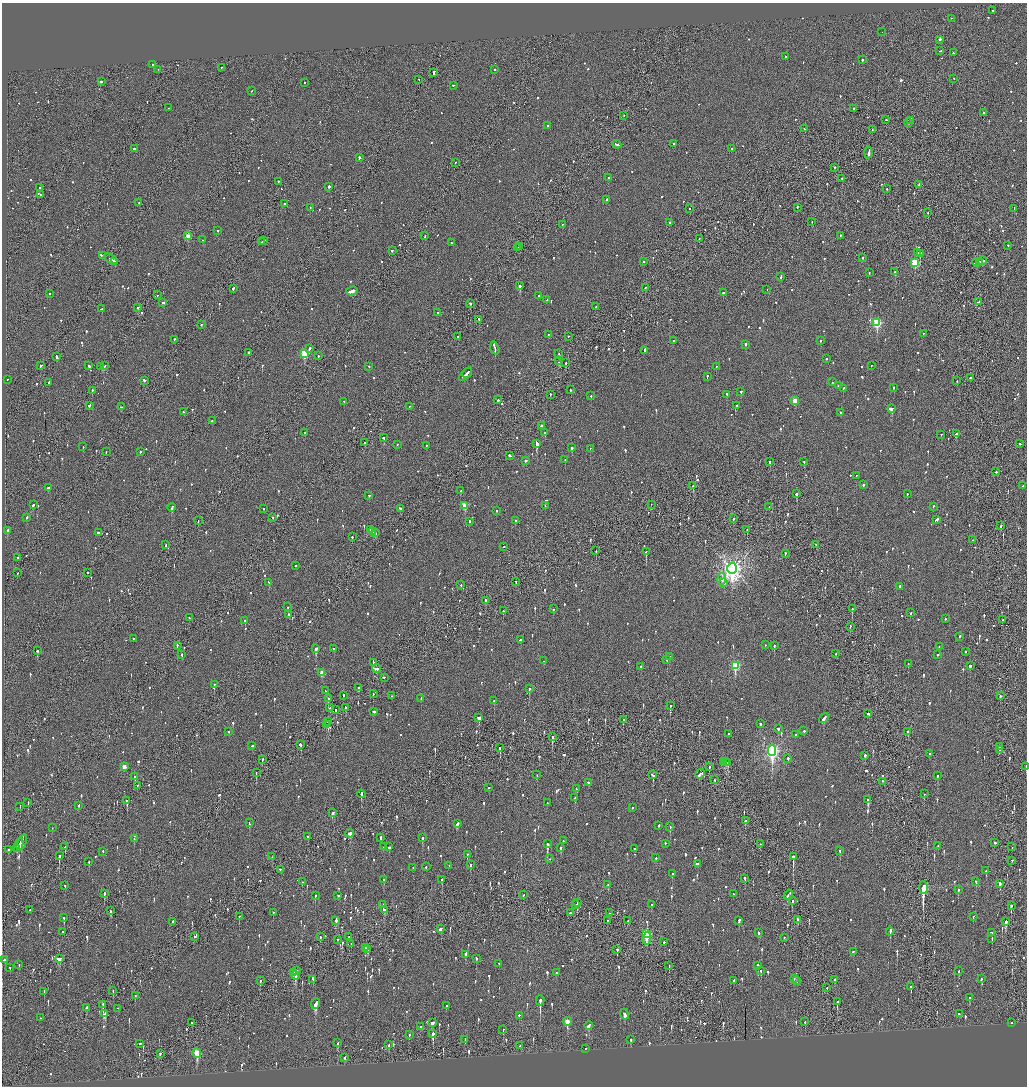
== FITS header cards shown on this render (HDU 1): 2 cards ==
NAXIS1  =                 2050
NAXIS2  =                 2168

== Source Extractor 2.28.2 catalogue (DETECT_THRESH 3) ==
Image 2050 x 2168 px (HDU 1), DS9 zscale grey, zoomed out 1/2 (1 PNG px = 2 x 2 image px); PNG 1029 x 1088 px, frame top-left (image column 2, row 2168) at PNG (2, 3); each listed source drawn as its Kron ellipse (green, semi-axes under 4 px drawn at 4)
Background -0.099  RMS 0.077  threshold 0.23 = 3 sigma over >= 5 px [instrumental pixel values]
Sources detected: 1370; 50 cannot appear on this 1/2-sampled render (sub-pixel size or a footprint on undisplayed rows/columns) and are neither listed nor drawn; of the other 1320, the 500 brightest by FLUX_AUTO listed and drawn (820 fainter detections omitted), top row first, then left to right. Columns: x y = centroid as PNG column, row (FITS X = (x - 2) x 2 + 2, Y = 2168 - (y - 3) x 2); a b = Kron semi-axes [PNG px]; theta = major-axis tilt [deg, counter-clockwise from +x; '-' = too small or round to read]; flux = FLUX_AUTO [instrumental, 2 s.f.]
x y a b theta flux
993 11 2 2 - 62
951 19 2 2 - 60
882 32 2 1 - 66
940 40 2 2 - 59
940 51 3 1 - 87
953 53 2 1 - 57
786 57 3 2 - 120
862 60 2 2 - 200
153 65 2 2 - 65
221 68 2 2 - 84
158 70 2 1 - 69
495 70 2 2 - 87
434 73 4 1 - 210
954 79 2 1 - 59
419 80 2 1 - 58
101 82 2 2 - 380
305 83 2 1 - 64
453 86 2 2 - 64
252 91 3 2 - 85
169 108 2 1 - 110
854 109 2 2 - 100
983 113 2 2 - 98
624 116 2 1 - 56
886 120 2 2 - 100
911 121 3 2 - 260
908 123 2 2 - 78
548 126 2 2 - 140
805 129 2 2 - 120
872 130 2 1 - 59
674 144 2 2 - 83
617 145 4 2 - 200
134 149 3 2 - 130
731 149 2 2 - 150
869 153 6 2 86 1700
359 158 2 2 - 140
455 163 2 1 - 88
834 168 2 2 - 63
609 178 2 1 - 180
842 179 2 2 - 91
278 182 2 2 - 80
919 185 2 2 - 120
328 187 2 2 - 1100
40 188 2 2 - 68
887 189 2 2 - 97
41 195 2 1 - 110
607 200 2 2 - 120
139 203 2 2 - 56
284 204 2 2 - 100
310 208 3 2 - 240
797 208 3 2 - 94
689 209 2 2 - 68
1014 209 3 2 - 84
928 213 2 2 - 82
812 222 2 1 - 73
670 223 2 2 - 130
562 225 2 2 - 55
218 231 2 2 - 420
188 236 2 2 - 190
425 236 3 1 - 140
840 236 2 2 - 110
699 239 2 1 - 62
203 240 2 2 - 66
264 241 2 2 - 150
262 242 2 1 - 93
451 243 2 2 - 73
1008 246 2 2 - 89
520 247 3 1 - 400
518 248 2 1 - 55
392 251 2 2 - 57
918 253 2 1 - 59
920 254 2 2 - 330
102 256 4 2 - 150
863 258 2 2 - 110
111 259 7 2 -31 400
983 261 4 1 - 140
115 262 4 1 - 150
643 262 2 2 - 93
980 262 2 1 - 90
915 263 3 3 - 840
977 263 5 2 - 270
895 272 2 2 - 320
869 273 2 1 - 93
781 277 3 2 - 83
520 286 2 2 - 900
645 288 2 1 - 79
233 289 3 2 - 180
767 290 2 1 - 86
352 291 6 2 16 570
723 293 2 2 - 110
49 294 2 2 - 56
157 295 2 2 - 62
539 296 2 1 - 98
547 300 3 2 - 150
979 302 4 2 - 100
163 303 3 2 - 150
470 304 2 2 - 160
596 307 2 2 - 69
138 308 3 2 - 99
102 309 2 2 - 460
438 313 2 2 - 71
479 320 2 2 - 120
877 323 3 3 - 1200
201 325 2 1 - 72
923 334 2 2 - 59
548 335 2 2 - 69
458 337 2 2 - 110
568 337 2 2 - 73
174 340 2 2 - 71
673 341 2 1 - 230
821 341 3 2 - 67
745 345 2 2 - 110
309 349 3 2 - 110
495 349 6 2 -73 150
644 351 3 2 - 140
249 353 3 1 - 91
304 354 3 3 - 920
559 354 2 2 - 57
318 356 2 2 - 61
57 357 4 2 - 200
827 359 2 2 - 91
558 362 2 2 - 56
565 363 2 2 - 98
41 366 3 2 - 110
89 366 2 2 - 140
104 366 2 2 - 70
871 366 2 2 - 77
101 367 2 1 - 77
369 367 2 2 - 91
716 367 2 1 - 310
467 373 5 2 - 200
466 375 8 2 44 260
707 377 2 2 - 85
970 378 2 2 - 59
7 380 2 1 - 75
144 381 2 2 - 140
957 381 2 1 - 57
832 382 2 2 - 60
49 383 3 2 - 110
838 386 2 2 - 81
894 388 2 2 - 71
843 389 2 2 - 98
571 390 2 2 - 65
92 391 2 2 - 210
741 392 2 2 - 150
550 395 2 2 - 80
727 395 2 2 - 77
591 396 2 2 - 74
498 400 2 2 - 88
795 401 3 3 - 310
344 402 2 2 - 57
89 406 3 2 - 120
736 406 2 2 - 100
121 407 3 1 - 140
409 407 2 2 - 80
891 409 3 2 - 540
183 412 2 2 - 230
840 413 2 2 - 84
212 421 2 2 - 56
541 426 2 2 - 500
305 433 2 2 - 81
545 433 2 2 - 140
956 434 3 2 - 240
941 435 2 2 - 67
384 438 2 2 - 120
365 443 2 2 - 70
537 444 3 2 - 1500
1019 444 3 2 - 170
397 445 2 2 - 81
426 446 2 2 - 55
83 447 2 2 - 110
572 448 2 2 - 260
590 449 2 2 - 140
106 452 2 1 - 61
140 452 3 2 - 130
510 456 3 2 - 120
565 460 2 2 - 130
525 461 2 2 - 210
770 462 2 1 - 350
804 462 2 2 - 81
996 472 2 2 - 120
856 476 2 2 - 79
863 485 2 2 - 100
693 486 2 2 - 190
1023 486 2 2 - 57
49 488 4 2 - 87
461 491 2 2 - 80
797 494 2 2 - 330
907 494 2 2 - 120
369 496 2 2 - 68
33 505 3 2 - 120
651 505 2 1 - 63
465 506 3 3 - 340
545 506 2 2 - 68
769 507 2 2 - 56
933 507 2 2 - 100
172 508 4 2 - 280
263 509 2 2 - 64
400 509 3 2 - 110
496 511 2 2 - 65
27 518 3 2 - 85
273 518 2 2 - 71
733 519 3 2 - 76
937 520 4 2 - 170
198 521 2 1 - 55
515 521 2 2 - 72
469 522 2 2 - 150
1001 526 2 2 - 160
370 530 2 2 - 110
747 530 2 1 - 73
8 531 3 2 - 120
373 531 4 2 - 230
98 533 2 2 - 210
375 533 2 2 - 93
352 537 2 2 - 79
972 540 2 1 - 150
166 545 2 2 - 190
816 545 2 2 - 290
504 547 2 2 - 120
596 551 2 1 - 91
646 552 2 2 - 300
785 554 3 2 - 81
18 558 2 2 - 120
295 566 2 2 - 180
732 569 5 4 - 9000
17 573 3 1 - 72
88 573 2 2 - 64
722 579 6 4 82 110
516 582 3 2 - 68
269 583 4 2 - 99
724 583 3 2 - 94
461 585 2 2 - 60
900 587 2 2 - 160
485 601 2 2 - 140
288 607 2 2 - 55
553 609 2 2 - 77
852 609 2 1 - 170
503 611 2 2 - 120
911 613 3 2 - 84
289 615 2 2 - 200
189 618 2 2 - 67
945 619 2 2 - 64
1003 620 2 1 - 57
245 621 2 2 - 200
850 627 2 2 - 66
959 637 3 2 - 85
133 639 2 2 - 63
520 640 3 2 - 98
765 645 2 2 - 67
177 646 2 2 - 86
774 646 2 2 - 110
939 647 2 1 - 180
316 649 3 2 - 470
334 649 2 2 - 61
38 651 3 2 - 99
965 652 2 2 - 97
836 654 2 2 - 60
182 655 2 2 - 69
937 655 2 2 - 57
670 657 2 2 - 94
667 660 2 2 - 79
544 661 2 2 - 88
373 663 3 2 - 320
908 664 2 2 - 69
735 666 4 3 - 1300
970 666 2 2 - 73
641 667 2 2 - 89
377 669 4 2 - 260
322 673 3 2 - 170
384 678 2 2 - 69
214 685 2 2 - 79
359 688 2 2 - 290
529 689 3 2 - 150
325 691 2 2 - 88
373 694 2 1 - 80
343 696 2 1 - 160
391 696 2 2 - 68
1000 696 2 2 - 74
328 699 3 2 - 170
421 699 2 2 - 54
494 701 2 2 - 76
670 706 3 2 - 140
330 708 2 2 - 82
345 708 3 2 - 240
336 710 2 2 - 75
374 712 3 2 - 130
868 714 3 2 - 130
479 718 3 2 - 250
824 719 5 2 - 190
623 720 2 2 - 61
328 722 2 2 - 260
760 724 2 2 - 70
326 725 3 2 - 84
778 729 3 2 - 74
804 731 2 2 - 150
229 732 2 2 - 75
908 732 3 2 - 250
729 734 2 2 - 78
795 735 2 2 - 58
552 737 2 2 - 170
300 745 2 2 - 1000
252 746 2 2 - 150
1000 747 2 2 - 67
500 748 2 2 - 170
1000 750 2 1 - 270
772 751 5 4 - 3800
929 754 3 2 - 55
865 756 3 2 - 130
788 759 2 2 - 150
262 760 2 2 - 84
724 762 2 1 - 110
726 762 4 2 - 210
728 763 2 2 - 100
124 767 3 2 - 180
709 767 2 2 - 83
1026 767 2 1 - 150
256 773 2 1 - 75
700 774 5 2 - 300
537 775 2 1 - 60
653 775 3 2 - 130
938 776 2 2 - 220
135 777 3 2 - 97
715 780 2 2 - 80
883 782 4 2 - 66
588 783 2 2 - 100
137 786 3 1 - 64
489 788 2 2 - 150
577 789 2 2 - 58
361 794 4 2 - 410
924 794 2 2 - 77
575 798 4 2 - 170
868 800 3 2 - 600
127 801 3 2 - 110
28 803 3 2 - 83
547 803 2 2 - 66
79 806 3 2 - 66
20 807 2 1 - 70
633 808 2 2 - 94
333 813 3 2 - 170
745 821 2 2 - 83
249 823 3 2 - 150
457 824 4 2 - 180
659 826 2 2 - 69
670 827 3 2 - 91
52 828 2 2 - 64
350 834 4 2 - 380
308 837 2 2 - 55
381 838 2 2 - 150
422 838 3 2 - 180
134 839 2 2 - 71
563 841 2 2 - 55
22 843 8 2 66 300
995 843 2 2 - 200
547 844 3 2 - 410
665 844 2 2 - 140
760 844 2 2 - 59
19 846 7 1 68 370
938 846 2 2 - 63
65 847 2 2 - 67
383 847 2 2 - 100
389 847 2 2 - 83
1012 847 2 1 - 95
561 848 3 2 - 140
17 849 3 2 - 160
635 849 3 2 - 63
8 850 2 2 - 63
840 851 2 2 - 58
103 852 2 2 - 200
467 855 2 2 - 91
59 856 3 2 - 320
272 857 2 1 - 71
793 857 4 1 - 720
656 858 2 2 - 83
550 859 2 2 - 63
1012 861 2 1 - 110
89 862 2 2 - 79
697 864 3 2 - 210
470 865 3 2 - 120
449 866 2 1 - 91
426 867 3 2 - 72
413 868 2 2 - 55
280 870 2 2 - 56
986 871 2 1 - 63
672 874 2 2 - 120
745 879 3 2 - 110
384 880 2 2 - 62
442 880 3 2 - 220
302 882 2 1 - 260
976 882 2 2 - 59
1000 884 3 2 - 110
608 885 3 2 - 58
65 886 2 2 - 55
923 888 6 2 -90 32000
958 890 2 2 - 110
104 894 3 2 - 200
733 894 2 2 - 81
523 895 2 1 - 97
788 895 5 2 - 120
315 896 2 2 - 150
338 896 2 2 - 91
792 901 3 2 - 58
577 903 2 1 - 130
383 905 2 2 - 310
576 905 2 2 - 65
652 905 2 2 - 120
1011 906 4 2 - 160
29 910 2 2 - 62
384 910 3 3 - 85
110 911 3 1 - 360
273 913 2 2 - 180
570 913 2 2 - 110
610 913 3 2 - 67
239 917 2 2 - 110
973 917 2 2 - 90
64 918 3 2 - 140
797 920 3 1 - 120
336 921 3 2 - 90
607 921 2 2 - 62
628 921 2 2 - 59
739 921 4 2 - 73
172 922 4 2 - 310
1006 922 4 2 - 430
441 929 3 2 - 270
63 932 2 1 - 89
890 932 4 2 - 230
758 933 3 2 - 190
992 933 2 2 - 120
646 934 4 3 - 1100
194 937 2 1 - 120
320 937 2 2 - 110
348 937 2 2 - 100
784 938 2 1 - 86
647 939 6 4 80 92
992 939 2 2 - 66
338 940 3 1 - 55
664 942 2 2 - 80
351 944 2 1 - 120
365 948 2 2 - 160
367 950 4 2 - 180
617 950 2 1 - 180
853 952 3 2 - 83
465 955 3 2 - 260
59 959 4 2 - 160
476 959 2 2 - 120
4 960 3 2 - 690
499 964 2 2 - 110
19 965 2 2 - 55
669 966 3 2 - 99
758 966 3 2 - 84
10 968 2 2 - 120
296 971 2 2 - 75
761 971 2 2 - 91
959 971 3 2 - 120
293 973 3 2 - 210
557 973 2 2 - 59
295 976 4 3 - 160
794 979 2 2 - 66
981 979 2 2 - 73
313 980 3 1 - 240
835 980 3 2 - 54
260 981 3 2 - 110
734 981 2 2 - 130
797 981 2 1 - 250
911 987 2 2 - 55
827 988 2 2 - 68
113 991 3 2 - 88
44 992 3 2 - 62
135 996 3 1 - 130
969 998 2 2 - 67
540 1001 5 2 - 710
837 1002 2 2 - 500
316 1004 5 2 - 730
103 1005 3 2 - 160
446 1006 2 2 - 57
86 1008 3 2 - 71
118 1009 2 1 - 190
105 1014 4 2 - 300
959 1014 2 2 - 65
624 1015 5 2 - 2600
519 1016 2 2 - 99
41 1018 2 2 - 86
567 1022 4 3 - 400
805 1022 2 1 - 110
192 1023 2 2 - 110
432 1023 3 3 - 100
1011 1023 2 1 - 510
589 1026 4 2 - 120
421 1027 2 2 - 63
503 1030 2 2 - 140
433 1034 4 2 - 1600
409 1035 2 2 - 71
465 1040 4 2 - 73
631 1040 3 2 - 88
338 1043 3 2 - 120
140 1044 2 2 - 170
388 1045 3 2 - 57
520 1046 2 1 - 71
586 1049 2 1 - 120
197 1053 4 3 - 740
160 1054 2 1 - 240
345 1058 3 2 - 68
At the frame edge (FLAGS 8, measured only in part): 1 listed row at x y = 1026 767
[820 fainter detections neither listed nor drawn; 50 sub-pixel or undisplayed-footprint detections neither listed nor drawn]